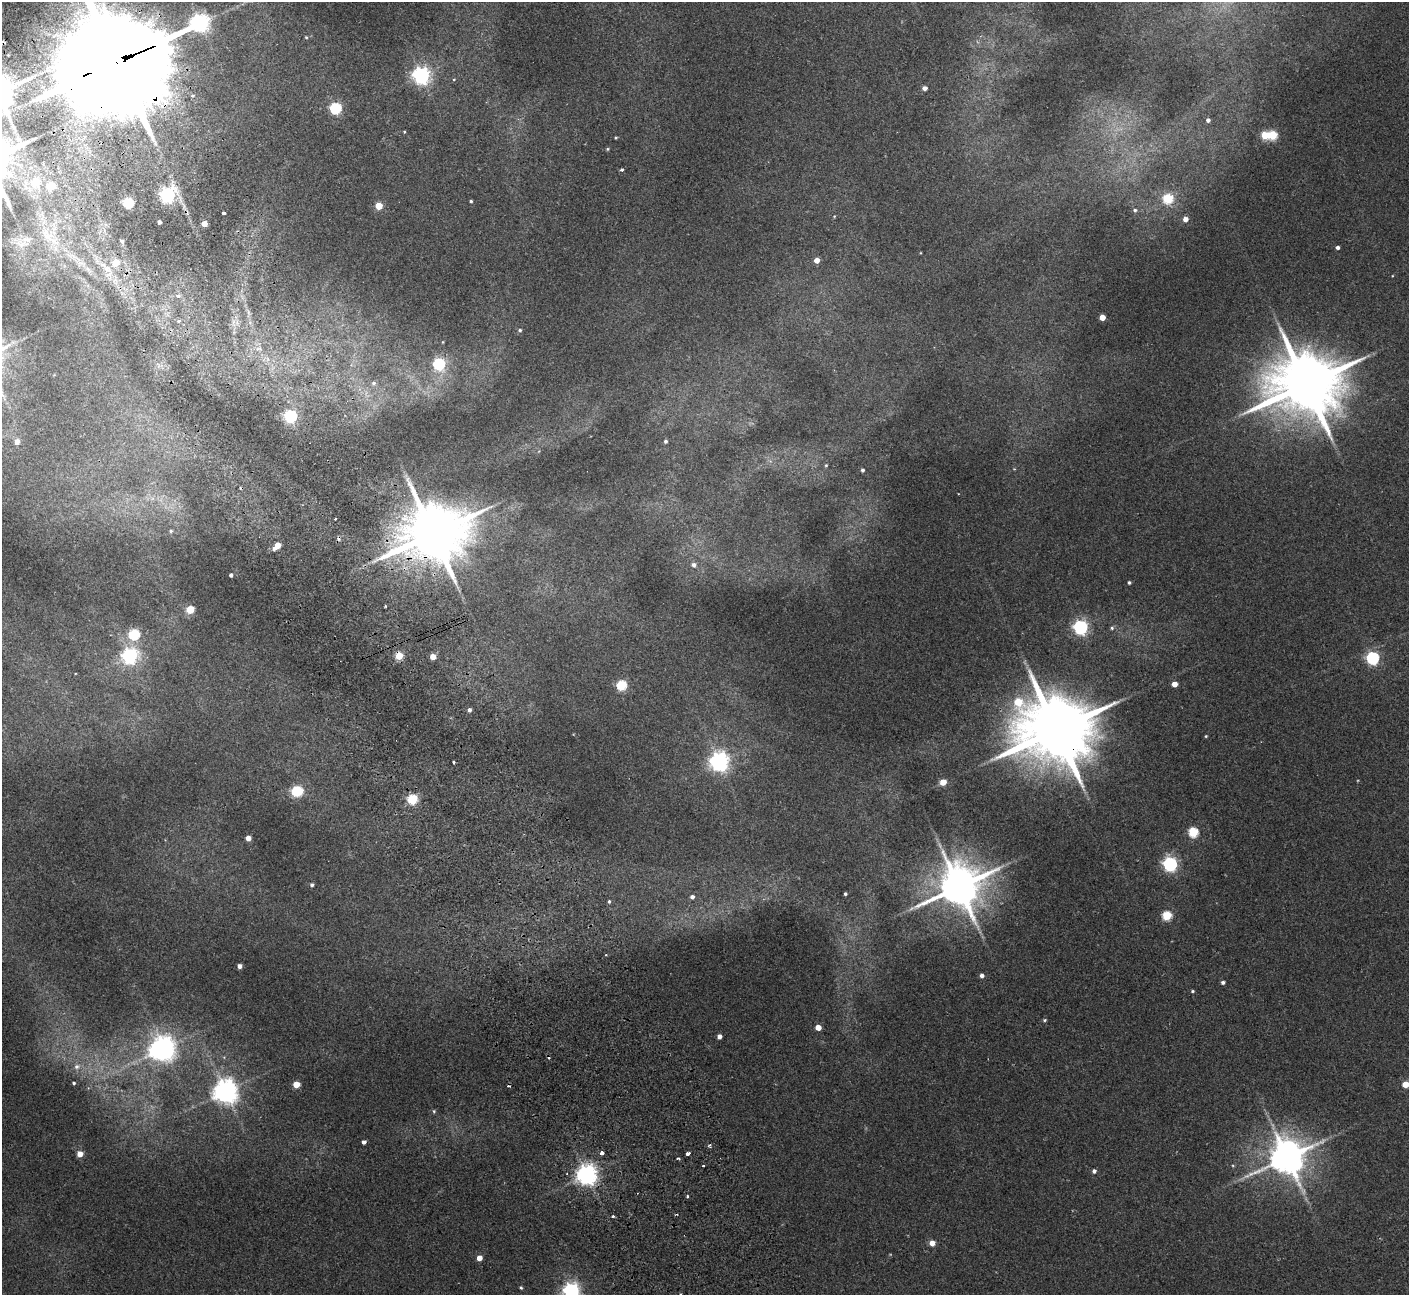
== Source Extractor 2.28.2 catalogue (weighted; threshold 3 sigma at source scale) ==
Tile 11 of 4 x 4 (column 3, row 3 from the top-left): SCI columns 2867-4273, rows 1480-2772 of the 5736 x 5674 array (HDU 1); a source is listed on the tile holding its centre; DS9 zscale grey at full resolution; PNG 1411 x 1297 px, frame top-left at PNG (2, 2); no overlay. Shown black and unused: <1% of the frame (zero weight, under 2 of 3 exposures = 3% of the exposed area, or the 3 px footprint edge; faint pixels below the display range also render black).
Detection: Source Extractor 2.28.2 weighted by HDU 2 'WHT'; one run over the whole footprint, this tile lists its part. Background 0.119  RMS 0.01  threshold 0.0465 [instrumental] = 3 sigma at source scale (4.5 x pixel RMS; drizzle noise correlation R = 1.50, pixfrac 1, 0.05/0.05 arcsec/px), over >= 5 px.
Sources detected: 120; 2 inside a brighter object's white glare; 5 cosmic-ray / hot-pixel residue — not listed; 1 inside a brighter listed object's ellipse — not listed separately; the other 112 listed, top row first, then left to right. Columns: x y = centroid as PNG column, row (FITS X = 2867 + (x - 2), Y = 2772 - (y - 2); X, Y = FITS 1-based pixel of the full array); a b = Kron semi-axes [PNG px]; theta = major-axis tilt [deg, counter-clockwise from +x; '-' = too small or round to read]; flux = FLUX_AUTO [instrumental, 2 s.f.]
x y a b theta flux
200 22 7 6 - 530
306 37 4 4 - 1.2
112 64 38 26 19 34000
421 75 6 6 - 450
453 79 3 3 - 2.4
924 88 4 4 - 5.7
335 108 5 5 - 130
1208 120 4 4 - 3.5
405 132 3 3 - 1
1272 135 5 5 - 65
616 138 3 2 - 1
607 149 4 4 - 1.2
621 170 3 3 - 4
36 182 5 5 - 33
51 186 5 5 - 34
167 195 6 6 - 350
1168 199 5 5 - 73
471 201 3 3 - 1.4
128 203 5 5 - 110
379 206 5 4 - 29
1135 210 5 5 - 2.1
223 213 4 3 - 6.2
1185 219 4 4 - 7.7
159 222 4 3 - 2.8
204 223 4 4 - 12
47 235 29 13 -55 30
122 241 4 4 - 1.8
21 243 25 14 -8 21
1338 247 4 3 - 3.3
72 256 18 7 -20 9.9
817 260 4 4 - 12
115 263 5 5 - 23
106 269 9 7 -69 6.6
178 296 5 5 - 3.5
1102 317 4 4 - 17
179 321 5 4 - 2.2
520 330 5 4 - 1.6
439 364 6 6 - 130
373 383 7 6 - 3.1
1306 384 21 16 12 10000
3 395 9 3 -45 2.3
290 416 5 5 - 160
665 441 4 4 - 2.3
17 442 6 5 - 5.9
826 465 5 4 - 1.3
862 470 3 3 - 2.4
336 519 3 3 - 8.5
171 531 6 5 - 1.9
432 534 19 15 19 8700
278 545 5 4 - 16
274 549 5 4 - 2.9
694 565 6 6 - 3.9
231 575 4 3 - 2.3
1129 583 3 3 - 1.9
385 606 3 2 - 0.9
190 609 5 5 - 42
1080 627 6 6 - 290
1112 628 6 4 -15 1.8
134 634 5 5 - 95
130 656 6 6 - 330
399 656 5 4 - 36
433 657 4 4 - 13
1373 658 6 5 - 180
1174 684 4 4 - 12
621 685 5 5 - 80
469 710 4 4 - 3.5
1056 730 23 18 10 14000
1206 736 4 3 - 0.98
454 762 3 3 - 2
719 762 7 7 - 640
943 782 5 4 - 19
297 791 6 5 - 100
412 799 5 5 - 91
1193 832 5 5 - 75
248 838 4 4 - 9.1
1170 864 6 6 - 260
312 885 4 4 - 2.3
959 886 13 11 29 4300
845 894 3 3 - 1.6
692 897 5 5 - 3.8
609 901 5 4 - 1.6
1167 915 5 5 - 64
239 966 4 4 - 4.6
982 976 4 4 - 4.1
1223 982 4 4 - 2.7
1192 991 4 3 - 1.3
1044 1020 4 4 - 1.3
818 1027 5 4 - 12
719 1036 4 4 - 5.6
164 1048 8 6 -72 750
77 1067 8 7 - 4.3
74 1083 3 3 - 1.6
1405 1084 5 4 - 21
296 1085 5 4 - 22
225 1091 7 7 - 1100
434 1111 5 4 - 1.4
364 1142 4 4 - 3.2
710 1145 4 4 - 1.7
602 1153 3 3 - 11
688 1153 4 3 - 6.4
80 1154 5 4 - 13
1287 1157 11 10 - 2900
678 1158 4 3 - 2
703 1165 3 3 - 1.6
1094 1171 5 4 - 3.1
587 1175 7 7 - 740
687 1196 4 3 - 1.1
612 1216 4 3 - 1.6
932 1243 4 4 - 12
479 1258 4 4 - 11
521 1288 4 3 - 1.4
571 1291 6 6 - 440
Overlapping masked pixels (flux is a lower limit): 4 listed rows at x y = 112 64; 432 534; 399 656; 1056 730
Isophote crosses this tile's border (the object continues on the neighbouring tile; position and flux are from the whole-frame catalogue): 3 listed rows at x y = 112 64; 1405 1084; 571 1291